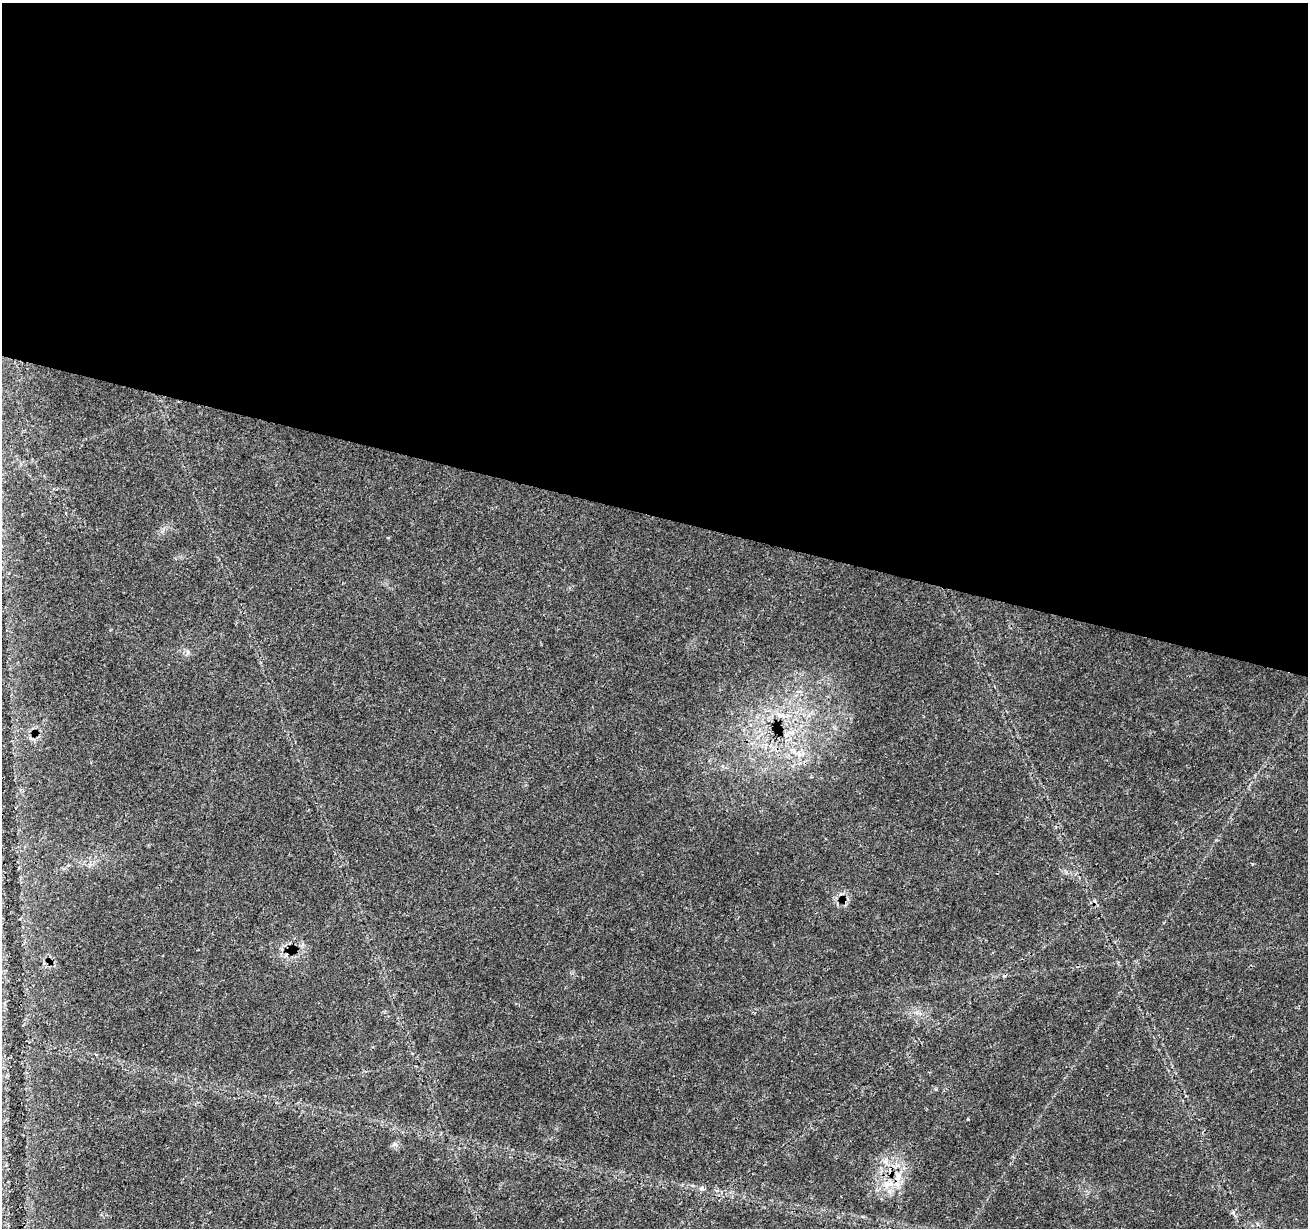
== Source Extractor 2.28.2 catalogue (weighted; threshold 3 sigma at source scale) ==
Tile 3 of 4 x 4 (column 3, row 1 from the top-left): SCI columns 2624-3929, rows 3963-5188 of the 5237 x 5409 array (HDU 1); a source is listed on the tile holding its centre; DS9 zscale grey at full resolution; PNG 1310 x 1230 px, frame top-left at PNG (2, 3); no overlay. Shown black and unused: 42% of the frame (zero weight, under 3 of 4 exposures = <1% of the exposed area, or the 3 px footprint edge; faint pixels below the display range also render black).
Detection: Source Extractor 2.28.2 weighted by HDU 2 'WHT'; one run over the whole footprint, this tile lists its part. Background 0.0274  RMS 0.0023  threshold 0.0105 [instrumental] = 3 sigma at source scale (4.5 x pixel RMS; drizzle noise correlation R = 1.50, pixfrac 1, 0.0396/0.0396 arcsec/px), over >= 5 px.
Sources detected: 7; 2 inside a brighter listed object's ellipse — not listed separately; the other 5 listed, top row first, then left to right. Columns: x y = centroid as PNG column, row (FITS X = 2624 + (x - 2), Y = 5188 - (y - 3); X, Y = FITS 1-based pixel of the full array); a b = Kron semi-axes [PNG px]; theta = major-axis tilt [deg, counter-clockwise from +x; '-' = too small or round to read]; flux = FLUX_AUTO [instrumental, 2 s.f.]
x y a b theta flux
781 715 15 5 -9 1.6
793 751 12 3 -31 0.79
395 1144 7 6 - 0.69
898 1177 15 8 67 2.6
702 1188 6 5 - 0.73